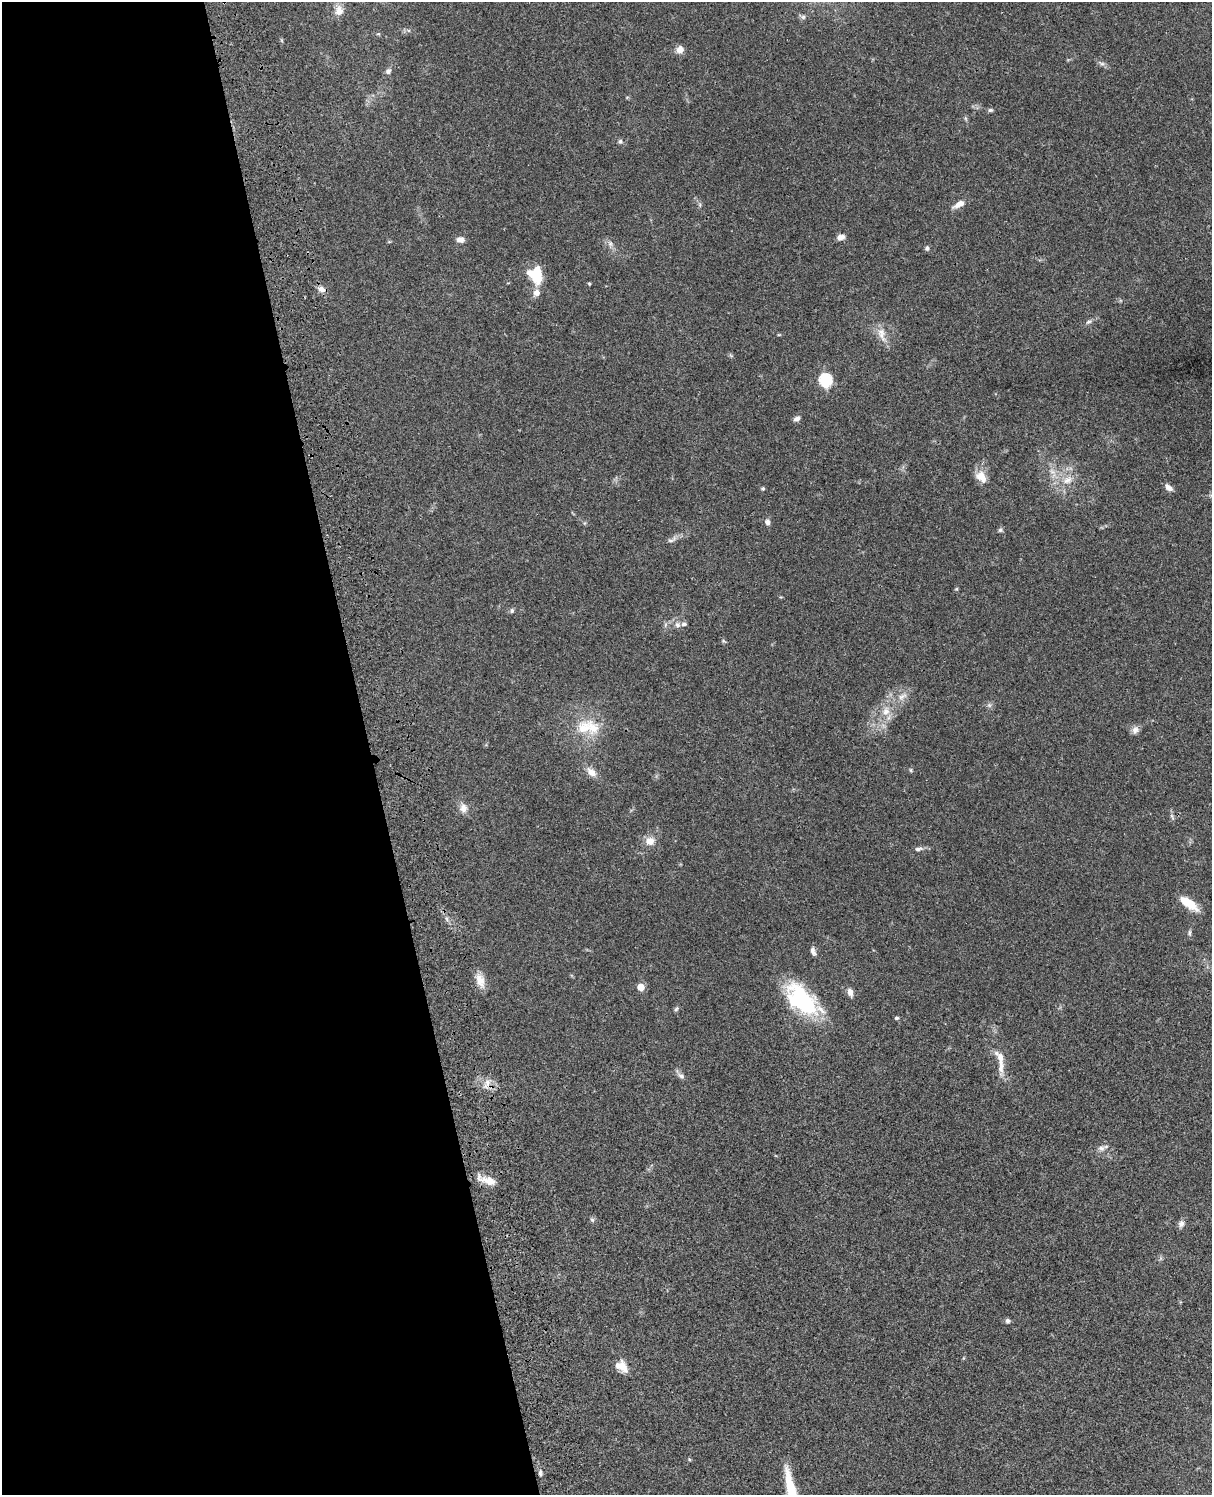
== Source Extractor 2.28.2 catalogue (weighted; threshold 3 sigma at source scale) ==
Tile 5 of 4 x 3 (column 1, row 2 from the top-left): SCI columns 121-1330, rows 1773-3265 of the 5081 x 4925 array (HDU 1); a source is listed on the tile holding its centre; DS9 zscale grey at full resolution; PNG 1214 x 1497 px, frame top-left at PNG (2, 2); no overlay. Shown black and unused: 31% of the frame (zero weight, under 3 of 4 exposures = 6% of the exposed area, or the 3 px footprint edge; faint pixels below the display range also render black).
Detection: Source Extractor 2.28.2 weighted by HDU 2 'WHT'; one run over the whole footprint, this tile lists its part. Background 0.0771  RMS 0.0058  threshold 0.026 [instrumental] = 3 sigma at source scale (4.5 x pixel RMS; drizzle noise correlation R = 1.50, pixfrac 1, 0.05/0.05 arcsec/px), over >= 5 px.
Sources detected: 67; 1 too faint to see at this stretch — not listed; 6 inside a brighter listed object's ellipse — not listed separately; the other 60 listed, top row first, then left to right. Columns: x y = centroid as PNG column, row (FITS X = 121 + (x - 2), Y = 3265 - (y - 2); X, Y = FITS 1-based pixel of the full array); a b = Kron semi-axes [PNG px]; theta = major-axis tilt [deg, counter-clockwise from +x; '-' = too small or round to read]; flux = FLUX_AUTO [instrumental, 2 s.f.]
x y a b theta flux
339 11 14 11 84 4.7
680 49 8 7 - 3.8
1102 63 9 4 -9 1.3
388 71 8 7 - 1.7
990 110 7 5 2 1
965 118 6 4 -71 0.8
620 141 6 5 - 1.1
959 204 15 7 29 4.5
841 237 8 5 13 3.3
460 240 9 7 -3 2.8
610 244 6 6 - 1.5
927 248 5 5 - 1.5
537 273 22 10 -86 15
589 284 4 4 - 0.57
321 289 11 7 -23 2.9
1088 322 8 4 26 1.3
881 334 22 9 -75 5.7
779 335 5 3 - 0.5
825 380 6 6 - 70
797 419 8 5 29 2.2
981 477 17 11 -46 6.4
1068 480 15 9 36 5.6
763 488 4 4 - 1
1169 488 11 6 -40 2.5
767 522 7 6 - 2.1
1000 530 6 5 - 1
671 541 12 4 14 1.6
956 589 5 3 - 0.55
512 611 6 5 - 1.1
677 625 8 7 - 2.2
902 697 15 7 31 4.1
886 711 13 10 74 5.8
584 728 26 19 52 16
1135 730 11 8 70 2.6
911 770 6 4 -89 0.69
591 772 14 9 -41 4.7
463 808 13 10 -87 4
1172 817 11 4 -65 1.2
650 841 13 11 9 5
918 849 11 5 8 1.8
1189 903 23 8 -36 11
1190 933 9 4 -86 1.1
813 951 11 6 -66 2
480 980 19 10 -71 6.1
641 987 5 5 - 9.6
850 992 9 6 -76 3
802 1000 47 24 -44 49
676 1009 8 4 54 0.9
897 1018 5 4 - 0.88
1000 1058 23 9 -82 6.4
681 1076 10 6 -24 1.9
487 1082 9 8 - 3.3
1101 1148 9 7 -8 2.3
489 1181 19 9 -19 7.3
592 1220 7 5 -44 0.99
1181 1224 9 7 80 2.2
1007 1321 6 5 - 1.4
624 1367 18 8 -73 5.3
540 1473 7 4 -90 1.2
791 1489 46 8 -76 23
Isophote crosses this tile's border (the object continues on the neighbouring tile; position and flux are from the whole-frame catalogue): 1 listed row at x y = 791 1489